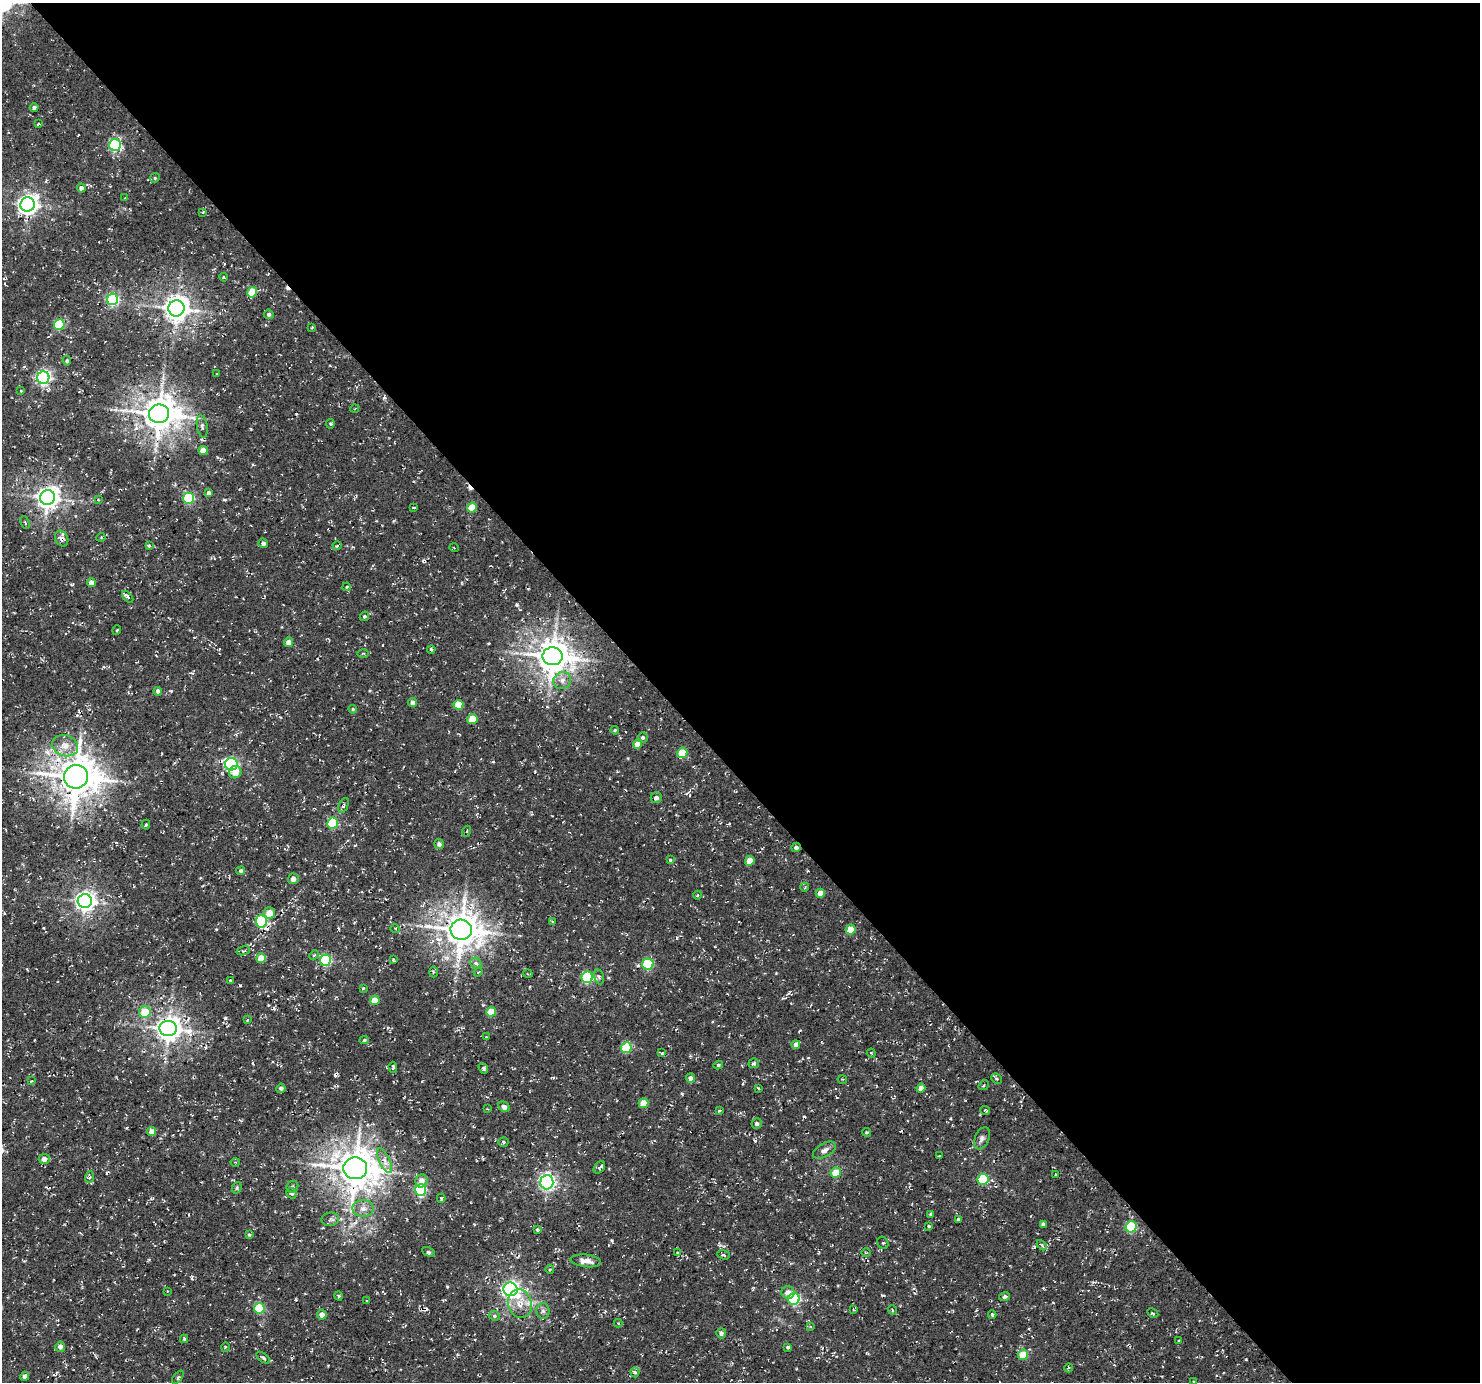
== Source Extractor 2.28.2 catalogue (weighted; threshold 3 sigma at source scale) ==
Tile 8 of 4 x 4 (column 4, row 2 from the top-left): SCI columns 4528-6005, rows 3072-4451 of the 6095 x 6076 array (HDU 1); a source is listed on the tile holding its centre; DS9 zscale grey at full resolution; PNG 1482 x 1384 px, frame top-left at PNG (2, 3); each listed source drawn as its Kron ellipse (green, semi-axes under 4 px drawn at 4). Shown black and unused: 55% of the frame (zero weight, under 3 of 4 exposures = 8% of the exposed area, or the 3 px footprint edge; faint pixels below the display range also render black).
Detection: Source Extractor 2.28.2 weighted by HDU 2 'WHT'; one run over the whole footprint, this tile lists its part. Background 5.15e-04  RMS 0.0023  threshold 0.0104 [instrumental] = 3 sigma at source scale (4.5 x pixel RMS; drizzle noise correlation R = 1.50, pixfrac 1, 0.0396/0.0396 arcsec/px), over >= 5 px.
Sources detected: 204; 8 cosmic-ray / hot-pixel residue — neither listed nor drawn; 2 inside a brighter listed object's ellipse — not listed separately; the other 194 listed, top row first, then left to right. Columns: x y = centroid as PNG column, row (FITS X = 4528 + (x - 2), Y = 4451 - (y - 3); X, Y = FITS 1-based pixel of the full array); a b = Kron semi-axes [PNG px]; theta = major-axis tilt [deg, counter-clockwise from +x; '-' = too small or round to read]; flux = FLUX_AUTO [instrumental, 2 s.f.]
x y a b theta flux
34 107 4 4 - 0.53
38 124 4 2 - 0.29
115 145 6 6 - 31
155 178 5 4 - 0.29
81 188 4 4 - 0.91
125 198 4 3 - 0.21
28 204 7 7 - 120
203 212 4 3 - 0.23
224 277 4 3 - 0.24
252 292 5 5 - 6.3
113 299 6 5 - 34
176 308 8 8 - 220
269 314 5 4 - 0.67
59 325 5 5 - 14
312 327 4 3 - 0.19
67 361 4 4 - 0.4
217 374 2 2 - 0.15
43 378 6 6 - 56
21 391 4 2 - 0.19
355 408 4 3 - 0.19
159 414 10 9 - 460
330 424 5 4 - 0.3
202 426 11 5 -80 0.75
203 451 4 4 - 2.3
209 493 4 4 - 1.1
47 498 7 7 - 170
189 498 5 5 - 18
98 500 4 3 - 0.2
414 508 3 2 - 0.28
472 508 5 5 - 4.9
25 523 6 3 -65 0.4
101 537 4 3 - 0.24
62 539 8 6 -63 0.91
263 543 5 4 - 0.77
337 545 4 3 - 0.26
149 546 4 4 - 0.29
454 548 4 3 - 0.19
91 583 4 4 - 1.5
347 587 4 3 - 0.24
128 597 7 4 -47 0.49
364 616 5 4 - 0.32
117 630 5 3 - 0.24
288 642 5 4 - 1.5
431 649 4 3 - 0.44
363 653 6 3 0 0.27
553 656 10 9 - 440
562 680 9 8 - 1.3
158 691 4 4 - 0.66
413 703 4 4 - 1.2
458 705 5 5 - 5.3
353 709 4 3 - 0.28
472 719 5 5 - 4.4
615 730 4 4 - 0.26
643 737 5 5 - 0.45
637 744 4 4 - 2.1
65 746 13 10 -16 2.7
682 753 5 5 - 6.8
231 764 6 6 - 38
235 772 6 6 - 2.1
76 777 12 11 - 610
656 798 5 5 - 0.79
344 805 8 4 65 0.49
333 823 5 5 - 15
146 825 5 4 - 0.42
467 831 5 3 - 0.25
439 844 5 5 - 0.75
796 847 5 4 - 0.7
670 860 4 4 - 0.24
750 861 5 4 - 4.3
241 871 4 4 - 0.45
293 879 5 5 - 1.1
805 887 4 2 - 0.22
820 893 4 4 - 1.8
698 895 4 3 - 0.22
85 901 7 7 - 130
270 913 6 5 - 2.5
261 921 6 5 - 20
552 921 4 2 - 0.2
395 928 5 3 - 0.21
461 930 11 10 - 480
851 930 5 4 - 3.4
243 951 7 4 15 0.47
314 955 5 3 - 0.27
261 958 5 5 - 3.7
325 960 6 5 - 22
393 960 4 3 - 0.27
476 963 6 5 - 0.57
648 964 5 5 - 17
433 972 5 3 - 0.33
478 972 4 3 - 0.26
528 974 5 3 - 0.25
587 977 6 5 - 22
599 977 7 5 -78 0.5
230 980 3 3 - 0.2
363 988 4 3 - 0.21
375 1000 5 4 - 3.3
145 1012 6 5 - 4.9
491 1012 5 4 - 6.1
247 1020 3 3 - 0.21
168 1029 8 7 - 230
486 1037 3 2 - 0.31
364 1040 5 4 - 0.37
796 1045 4 4 - 1.3
626 1048 5 5 - 12
662 1053 4 4 - 0.26
871 1053 4 3 - 0.21
754 1063 5 4 - 0.53
718 1065 5 4 - 0.44
393 1067 5 3 - 0.42
483 1068 6 4 -51 0.49
690 1078 4 4 - 0.95
842 1079 5 3 - 0.19
996 1079 6 4 -43 0.35
31 1081 3 2 - 0.19
984 1085 5 4 - 0.4
281 1088 4 4 - 0.56
758 1088 4 2 - 0.17
921 1088 4 4 - 1.7
644 1103 5 4 - 4.2
504 1107 6 5 - 0.97
487 1109 3 2 - 0.17
719 1110 4 2 - 0.27
985 1110 5 3 - 0.33
757 1124 5 5 - 0.58
152 1132 4 4 - 1.9
867 1132 4 4 - 0.33
982 1138 12 7 66 0.92
503 1142 5 4 - 0.37
824 1150 13 6 30 1
939 1156 3 2 - 0.19
44 1159 5 5 - 1.4
384 1161 13 5 -65 1.4
235 1162 4 3 - 0.17
599 1167 7 5 48 0.74
355 1168 12 11 - 580
836 1173 5 5 - 4
1056 1174 3 3 - 0.28
90 1177 6 3 71 0.34
983 1179 5 5 - 13
421 1181 6 6 - 1.9
547 1182 7 6 - 69
292 1187 6 5 - 0.43
237 1188 6 4 71 0.34
421 1190 6 5 - 24
292 1193 5 5 - 0.6
441 1198 4 4 - 0.34
363 1209 10 8 -1 1.4
931 1214 3 3 - 0.32
330 1219 9 6 7 0.68
958 1219 3 2 - 0.28
1043 1224 4 4 - 0.56
929 1226 3 3 - 0.3
1131 1227 6 5 - 16
537 1230 4 4 - 0.36
249 1234 4 3 - 0.3
883 1243 6 5 - 0.51
1042 1245 6 4 -46 0.35
429 1252 7 4 -26 0.44
678 1252 3 2 - 0.25
866 1253 4 3 - 0.17
723 1255 6 3 -19 0.38
586 1261 15 6 -6 1.6
550 1269 4 3 - 0.2
510 1289 7 6 - 83
167 1291 3 2 - 0.15
788 1293 6 6 - 1.8
339 1296 5 3 - 0.29
1005 1296 5 4 - 0.58
794 1299 6 5 - 27
367 1301 4 3 - 0.26
520 1304 14 11 -75 3.1
259 1308 5 5 - 12
853 1310 3 2 - 0.27
892 1310 5 3 - 0.21
543 1311 8 6 -89 0.72
1153 1313 6 3 -27 0.32
322 1315 5 5 - 1.4
992 1315 4 4 - 0.37
494 1316 6 4 -23 0.36
618 1323 4 4 - 0.23
811 1327 4 4 - 0.32
721 1333 5 5 - 0.71
184 1339 4 3 - 0.29
1179 1341 3 3 - 0.46
60 1347 5 5 - 1.2
225 1347 4 3 - 0.2
788 1347 3 3 - 0.37
1023 1355 5 5 - 8.2
263 1358 8 4 -37 0.44
1068 1368 4 3 - 0.34
635 1372 5 4 - 0.48
25 1376 5 4 - 0.97
178 1377 8 4 53 0.44
1194 1382 4 2 - 0.19
Overlapping masked pixels (flux is a lower limit): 3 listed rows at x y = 62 539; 796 847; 261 921
Isophote crosses this tile's border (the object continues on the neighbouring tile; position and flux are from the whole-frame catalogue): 1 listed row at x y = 1194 1382
Unlisted compact peaks at least as high as the median listed source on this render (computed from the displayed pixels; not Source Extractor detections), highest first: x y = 517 605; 755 1141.